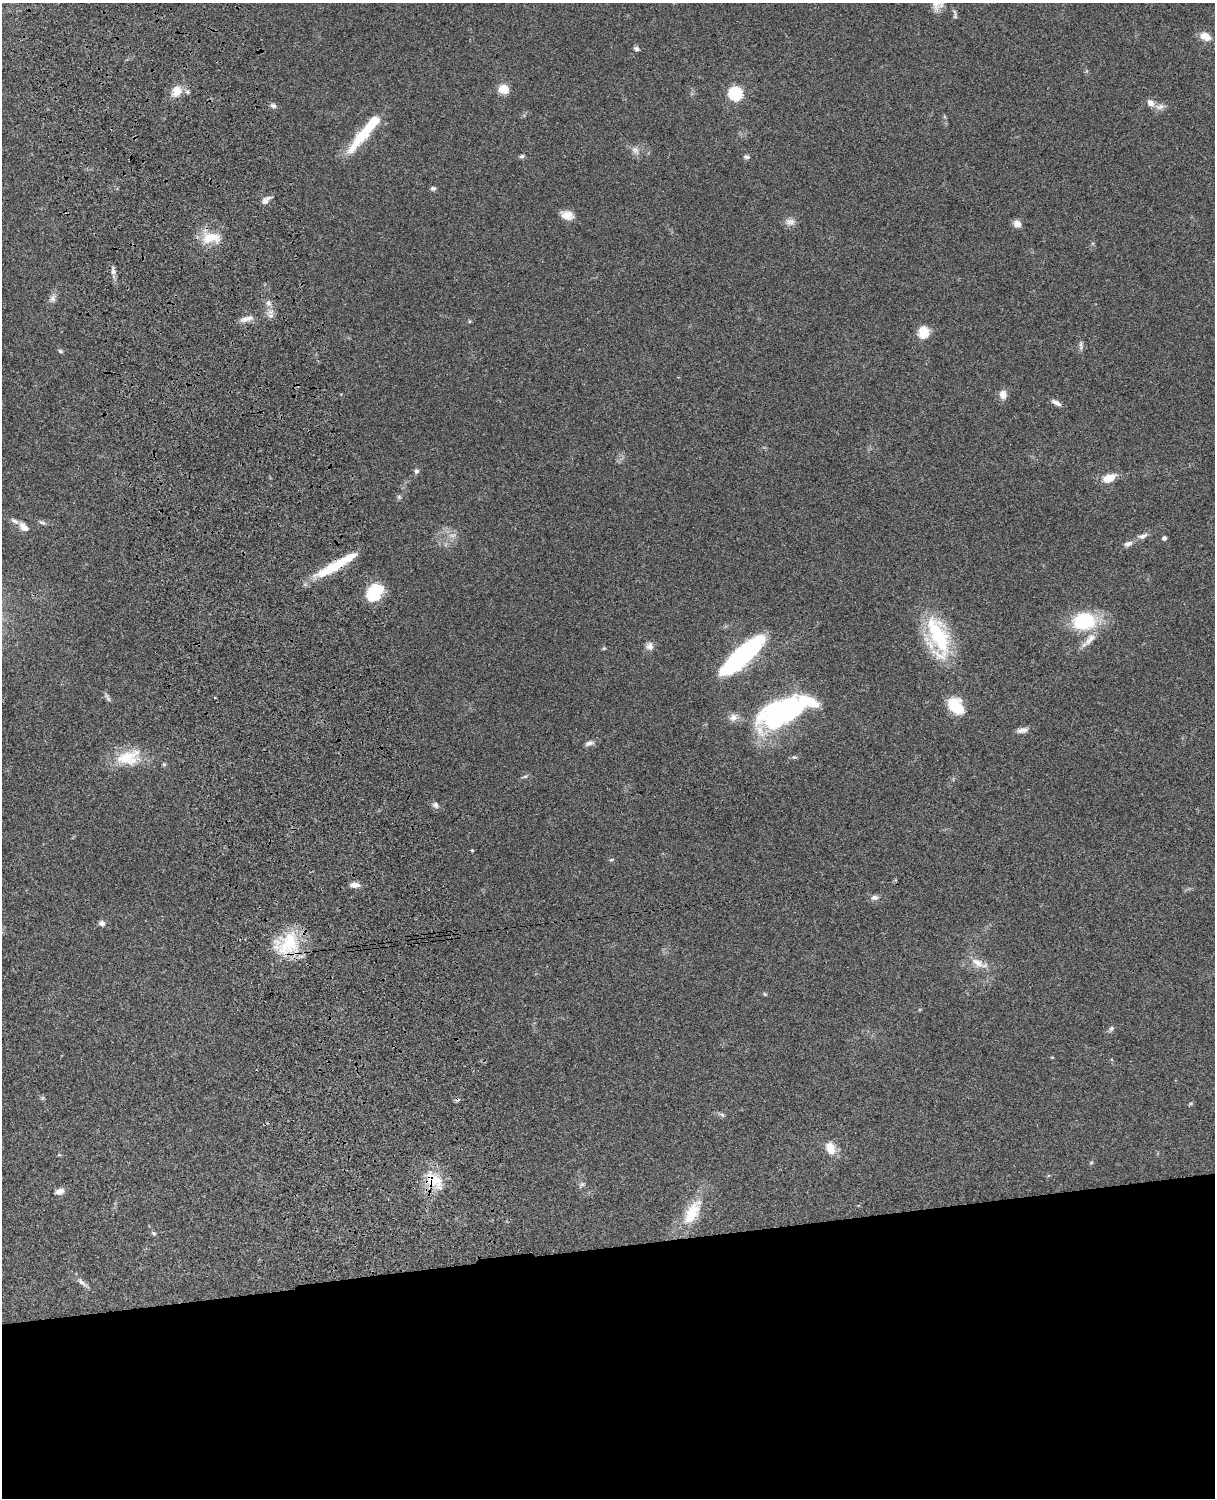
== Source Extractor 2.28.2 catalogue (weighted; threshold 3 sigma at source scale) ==
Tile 11 of 4 x 3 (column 3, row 3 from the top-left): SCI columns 2545-3757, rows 277-1772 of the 5087 x 4926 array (HDU 1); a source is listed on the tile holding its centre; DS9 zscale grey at full resolution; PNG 1217 x 1500 px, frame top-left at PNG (2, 3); no overlay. Shown black and unused: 17% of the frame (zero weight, under 3 of 4 exposures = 6% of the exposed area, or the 3 px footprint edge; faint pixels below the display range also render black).
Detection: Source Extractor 2.28.2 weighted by HDU 2 'WHT'; one run over the whole footprint, this tile lists its part. Background 0.0787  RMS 0.0058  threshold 0.026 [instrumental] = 3 sigma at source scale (4.5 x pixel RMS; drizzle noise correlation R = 1.50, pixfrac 1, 0.05/0.05 arcsec/px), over >= 5 px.
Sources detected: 80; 1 too faint to see at this stretch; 2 inside a brighter object's white glare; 1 cosmic-ray / hot-pixel residue — not listed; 3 inside a brighter listed object's ellipse — not listed separately; the other 73 listed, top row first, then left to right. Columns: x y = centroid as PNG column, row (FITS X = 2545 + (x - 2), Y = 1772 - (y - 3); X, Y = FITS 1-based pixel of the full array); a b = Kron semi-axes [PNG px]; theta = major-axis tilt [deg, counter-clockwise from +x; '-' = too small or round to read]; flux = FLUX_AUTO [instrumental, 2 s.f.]
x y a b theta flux
936 4 16 12 74 4.8
955 15 14 4 -85 1.3
1205 36 13 9 -26 5.9
637 49 6 4 -20 1.8
504 89 6 5 - 25
177 91 14 12 82 7.3
735 94 7 6 - 77
1151 103 10 7 -55 3.5
273 106 8 6 -20 1.6
1160 107 13 8 8 3
363 135 52 12 50 24
635 150 13 8 -53 3.1
522 156 6 5 - 1.1
746 157 8 5 -13 1.3
433 188 6 5 - 1.4
265 200 12 7 41 3.2
567 215 15 10 -11 5.4
790 222 13 9 -1 3.2
1017 224 9 7 -39 3.5
211 238 25 13 5 13
113 271 10 6 87 2.2
53 298 11 8 64 2.4
268 303 9 6 -65 2.1
247 319 21 6 16 4.3
469 321 5 3 - 0.56
923 332 15 13 78 8.1
1081 346 16 4 -87 1.7
60 351 6 5 - 0.92
1003 394 10 8 -84 4.5
1056 403 14 6 -29 2.6
416 471 7 6 - 1.4
1109 478 15 9 23 7.8
42 522 11 5 -23 1.4
24 527 12 7 -43 4.1
452 535 9 4 8 1.7
1143 536 14 7 21 2.7
1164 538 4 4 - 1.5
1128 544 11 6 18 2.5
334 567 38 12 25 19
375 592 21 15 48 19
1084 621 17 14 8 46
938 636 52 21 -73 48
1090 639 24 8 48 7.1
650 646 10 8 85 3
604 648 6 4 44 0.64
743 655 42 12 42 120
108 698 13 4 -59 1.4
956 706 18 12 -49 19
783 712 54 26 23 100
733 717 12 10 24 3.6
1022 730 14 7 8 2.7
589 743 13 6 15 2.1
129 757 36 20 11 19
794 757 7 5 17 1
525 777 8 4 9 0.96
436 805 8 6 -35 2.1
472 850 3 3 - 0.97
611 860 6 3 19 0.61
354 885 11 6 -1 3.5
875 897 10 7 0 2.2
102 923 8 7 - 2
287 944 36 27 27 28
977 963 21 10 -31 6.6
765 994 5 4 - 0.66
1111 1029 7 6 - 1.3
722 1115 7 5 -44 1.2
830 1148 16 10 -66 8.4
434 1180 31 17 -41 17
582 1185 9 5 30 1.3
59 1192 11 7 19 3.2
692 1212 40 17 60 20
154 1233 7 5 -35 0.95
82 1282 18 6 -38 2.7
Overlapping masked pixels (flux is a lower limit): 3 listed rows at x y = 334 567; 287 944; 434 1180
Isophote crosses this tile's border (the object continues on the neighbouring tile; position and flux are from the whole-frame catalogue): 1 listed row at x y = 936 4